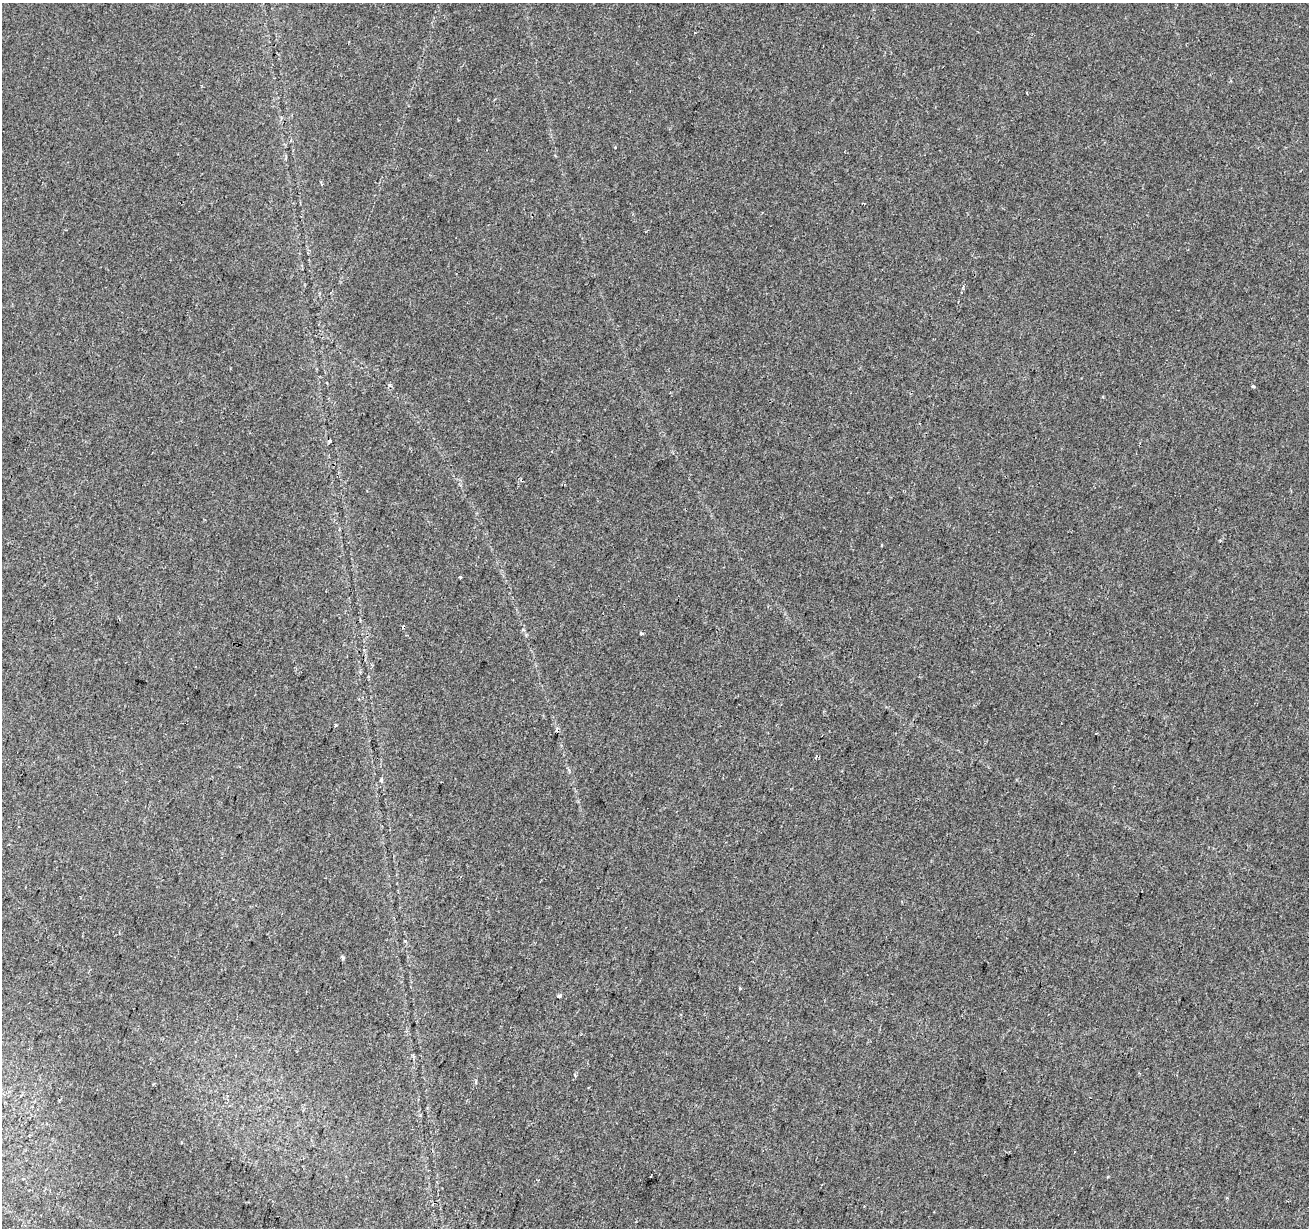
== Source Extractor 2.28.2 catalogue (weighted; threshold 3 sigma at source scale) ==
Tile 7 of 4 x 4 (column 3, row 2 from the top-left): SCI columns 2623-3929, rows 2741-3966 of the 5255 x 5425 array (HDU 1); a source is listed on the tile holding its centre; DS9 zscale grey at full resolution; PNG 1311 x 1230 px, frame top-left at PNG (2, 3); no overlay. Shown black and unused: <1% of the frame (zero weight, under 2 of 3 exposures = <1% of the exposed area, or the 3 px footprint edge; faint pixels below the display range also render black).
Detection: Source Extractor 2.28.2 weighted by HDU 2 'WHT'; one run over the whole footprint, this tile lists its part. Background 0.0227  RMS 0.0036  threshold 0.0163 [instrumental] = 3 sigma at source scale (4.5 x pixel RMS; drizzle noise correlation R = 1.50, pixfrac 1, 0.0396/0.0396 arcsec/px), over >= 5 px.
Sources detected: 16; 5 cosmic-ray / hot-pixel residue — not listed; the other 11 listed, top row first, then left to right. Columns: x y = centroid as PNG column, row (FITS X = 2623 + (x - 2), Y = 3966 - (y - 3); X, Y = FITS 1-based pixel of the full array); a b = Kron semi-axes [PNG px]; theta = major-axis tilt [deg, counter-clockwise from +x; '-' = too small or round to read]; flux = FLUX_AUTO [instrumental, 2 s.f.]
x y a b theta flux
961 293 3 2 - 0.32
1253 386 3 3 - 1.4
460 577 3 3 - 0.95
641 633 4 3 - 0.96
336 725 3 3 - 0.95
381 780 5 4 - 0.6
343 958 4 3 - 1.2
740 988 3 3 - 0.81
559 996 6 4 8 0.58
575 1075 4 3 - 0.36
651 1176 2 2 - 0.41